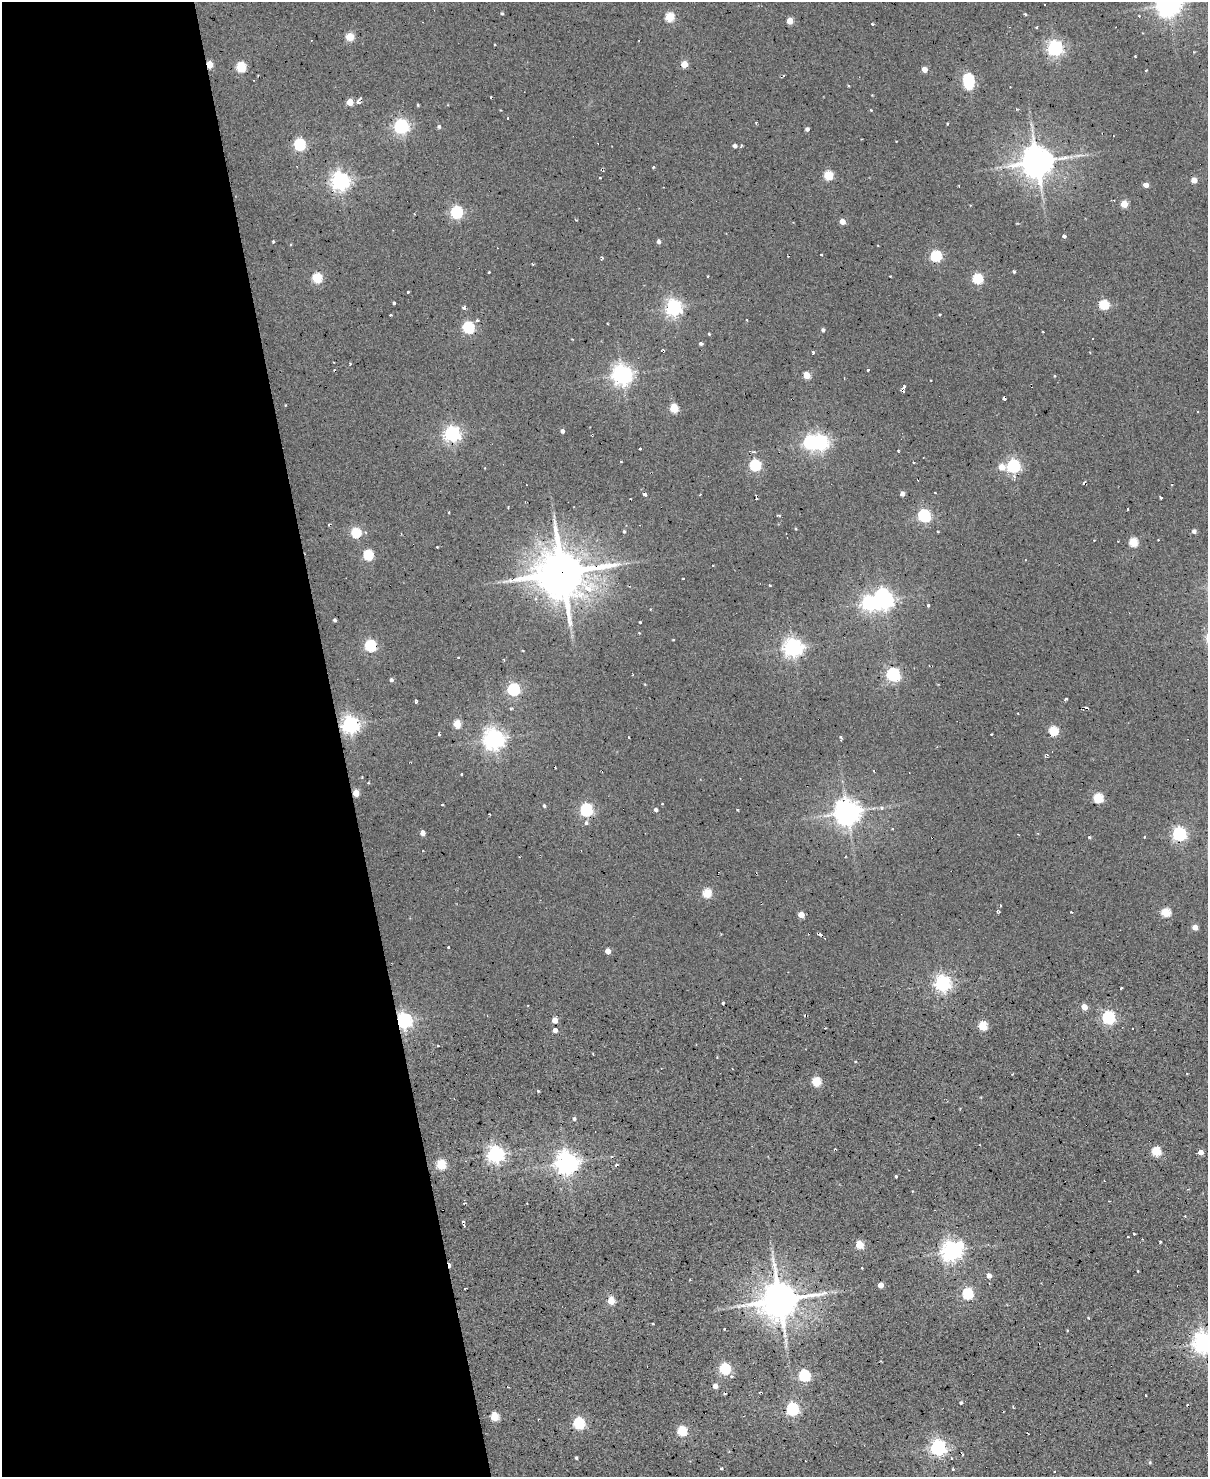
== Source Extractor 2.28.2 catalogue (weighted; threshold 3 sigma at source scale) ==
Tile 5 of 4 x 3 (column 1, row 2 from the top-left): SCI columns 1-1206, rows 1720-3194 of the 4825 x 4803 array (HDU 1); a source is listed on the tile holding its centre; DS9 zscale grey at full resolution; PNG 1210 x 1479 px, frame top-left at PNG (2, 2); no overlay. Shown black and unused: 28% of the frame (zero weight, under 2 of 3 exposures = <1% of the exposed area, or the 3 px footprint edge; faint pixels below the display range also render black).
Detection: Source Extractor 2.28.2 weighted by HDU 2 'WHT'; one run over the whole footprint, this tile lists its part. Background 0.0779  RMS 0.12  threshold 0.537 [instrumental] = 3 sigma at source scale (4.5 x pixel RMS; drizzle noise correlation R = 1.50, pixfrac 1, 0.05/0.05 arcsec/px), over >= 5 px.
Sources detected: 221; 2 inside a brighter object's white glare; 12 cosmic-ray / hot-pixel residue — not listed; the other 207 listed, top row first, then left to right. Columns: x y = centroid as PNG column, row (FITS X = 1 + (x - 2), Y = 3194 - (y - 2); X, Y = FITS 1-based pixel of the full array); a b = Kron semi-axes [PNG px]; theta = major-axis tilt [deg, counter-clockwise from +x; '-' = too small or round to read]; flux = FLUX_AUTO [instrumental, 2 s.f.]
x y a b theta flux
1168 4 7 7 - 11000
502 13 4 3 - 14
1025 14 4 3 - 14
669 17 5 5 - 570
790 21 5 4 - 200
872 24 3 3 - 12
1037 27 3 2 - 10
350 37 5 5 - 380
1055 48 6 6 - 3600
1135 56 2 2 - 9.6
210 64 5 4 - 240
684 64 4 4 - 210
241 67 5 5 - 740
924 69 5 5 - 84
784 75 3 3 - 9.2
968 79 5 5 - 980
490 97 3 2 - 9.6
350 102 5 4 - 230
358 102 7 5 79 43
418 105 4 3 - 11
871 110 4 3 - 9.8
507 118 3 2 - 7.5
401 126 6 6 - 3200
439 127 4 4 - 24
807 129 4 4 - 34
300 144 6 5 - 1400
735 146 4 4 - 37
1037 162 9 9 - 23000
653 167 3 3 - 17
828 175 5 5 - 540
600 177 3 3 - 21
1194 180 4 4 - 120
340 181 7 6 - 5800
1146 185 4 4 - 99
1124 204 5 4 - 270
457 212 6 5 - 1800
842 222 4 4 - 110
1064 236 4 3 - 38
659 241 4 4 - 40
273 242 3 3 - 12
821 254 3 3 - 17
936 256 5 5 - 1100
489 272 3 2 - 12
1014 272 4 3 - 15
708 276 2 2 - 11
890 276 3 2 - 12
317 278 5 5 - 750
978 279 5 5 - 800
408 292 3 3 - 17
394 303 3 3 - 29
1104 305 5 5 - 750
674 308 6 6 - 4200
940 314 4 2 - 9.7
746 320 3 3 - 15
468 327 6 5 - 1400
823 330 4 4 - 29
1043 332 2 2 - 8.9
709 334 3 3 - 19
1092 339 3 2 - 16
701 344 4 4 - 27
663 349 5 3 - 12
813 353 4 3 - 32
334 362 2 2 - 7.6
350 364 5 3 - 9.2
868 370 4 2 - 17
622 375 7 6 - 7400
807 375 5 4 - 230
1055 376 3 3 - 16
904 387 7 5 67 36
1004 398 4 3 - 31
674 408 5 5 - 470
1198 412 3 2 - 8.5
562 431 4 4 - 35
452 434 6 6 - 3900
810 442 6 5 - 1900
820 442 6 6 - 3700
640 449 3 2 - 15
898 451 3 2 - 10
914 462 3 2 - 11
755 465 6 5 - 1100
1013 466 6 6 - 2300
1002 467 5 5 - 160
644 494 5 3 - 58
902 494 4 4 - 50
1161 498 3 2 - 17
1127 509 3 2 - 8.8
449 512 3 2 - 12
924 516 6 5 - 2000
328 525 4 3 - 11
1194 531 5 4 - 37
624 532 5 4 - 16
938 532 3 2 - 10
356 533 5 5 - 770
1158 540 2 2 - 9.4
1133 542 5 5 - 510
437 547 2 2 - 7.1
368 555 5 5 - 830
1025 560 3 3 - 10
562 573 17 15 -6 46000
770 585 3 2 - 14
884 600 6 6 - 4700
869 603 7 6 - 3200
928 605 3 3 - 19
335 620 4 3 - 22
640 622 3 3 - 23
673 640 3 2 - 14
370 646 5 5 - 1300
793 647 7 6 - 5800
458 658 3 2 - 8.9
504 660 3 2 - 10
893 674 6 5 - 2300
391 680 5 4 - 26
513 689 6 5 - 1800
1065 699 3 2 - 19
416 702 5 3 - 14
1086 707 4 3 - 22
1018 713 3 2 - 12
457 724 5 4 - 310
350 725 6 6 - 4900
1053 731 5 5 - 650
439 734 3 2 - 16
991 734 3 2 - 11
629 737 3 2 - 8.3
494 739 7 7 - 7500
462 774 3 3 - 17
356 793 4 4 - 180
1098 798 5 5 - 680
442 805 3 2 - 9.2
544 806 4 4 - 19
881 808 6 5 - 21
586 810 6 5 - 1900
656 810 4 4 - 32
847 812 8 8 - 14000
489 814 3 2 - 8.6
586 823 6 5 - 27
423 833 4 4 - 83
1179 834 6 5 - 2500
1089 837 4 3 - 15
1144 837 3 3 - 11
707 893 5 4 - 600
1072 912 3 3 - 10
1166 912 5 5 - 550
801 915 5 4 - 140
1195 927 4 4 - 130
820 934 4 3 - 25
448 947 3 3 - 14
608 951 4 4 - 120
943 983 6 6 - 4200
1121 988 3 3 - 25
723 1003 3 3 - 17
1084 1007 5 4 - 130
1108 1018 6 5 - 2100
555 1020 4 4 - 140
403 1021 6 6 - 4200
983 1026 5 5 - 570
1133 1029 2 2 - 11
555 1030 4 4 - 59
438 1046 3 2 - 7.7
593 1054 3 2 - 8.6
1187 1074 2 2 - 11
816 1082 5 5 - 620
538 1091 4 3 - 11
574 1119 5 4 - 21
835 1149 3 2 - 9.4
1156 1151 5 5 - 650
1201 1152 4 4 - 86
495 1154 6 6 - 4600
612 1156 5 3 - 13
567 1163 7 7 - 9800
441 1165 5 5 - 710
616 1165 6 2 44 13
896 1176 3 3 - 24
464 1203 4 2 - 11
1185 1216 3 3 - 11
463 1224 6 3 -80 37
1134 1234 3 2 - 9.3
1128 1236 2 2 - 7.9
1160 1242 4 2 - 11
859 1245 5 4 - 410
951 1251 8 7 - 7200
1138 1271 4 2 - 7.8
989 1276 5 4 - 60
881 1285 4 4 - 110
465 1288 2 2 - 9.6
968 1294 5 5 - 1200
779 1300 12 11 - 29000
611 1301 5 4 - 270
724 1329 2 2 - 7.8
1203 1342 7 7 - 8000
725 1369 5 5 - 1200
804 1376 5 5 - 1400
715 1386 4 4 - 80
760 1392 4 2 - 12
1146 1395 3 2 - 9.4
961 1403 4 4 - 17
792 1409 6 5 - 1900
494 1417 5 4 - 520
579 1423 6 5 - 1300
682 1431 5 5 - 750
1028 1433 3 2 - 21
938 1448 6 6 - 4100
576 1458 3 3 - 19
951 1458 3 3 - 12
1150 1462 5 4 - 15
722 1468 4 3 - 12
953 1469 3 2 - 13
1054 1472 3 2 - 11
Overlapping masked pixels (flux is a lower limit): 5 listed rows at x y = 210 64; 562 573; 350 725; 356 793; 403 1021
Isophote crosses this tile's border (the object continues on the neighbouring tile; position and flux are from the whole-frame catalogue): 2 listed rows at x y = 1168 4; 1203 1342
Unlisted compact peaks at least as high as the median listed source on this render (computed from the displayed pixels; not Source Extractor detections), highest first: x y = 464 308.